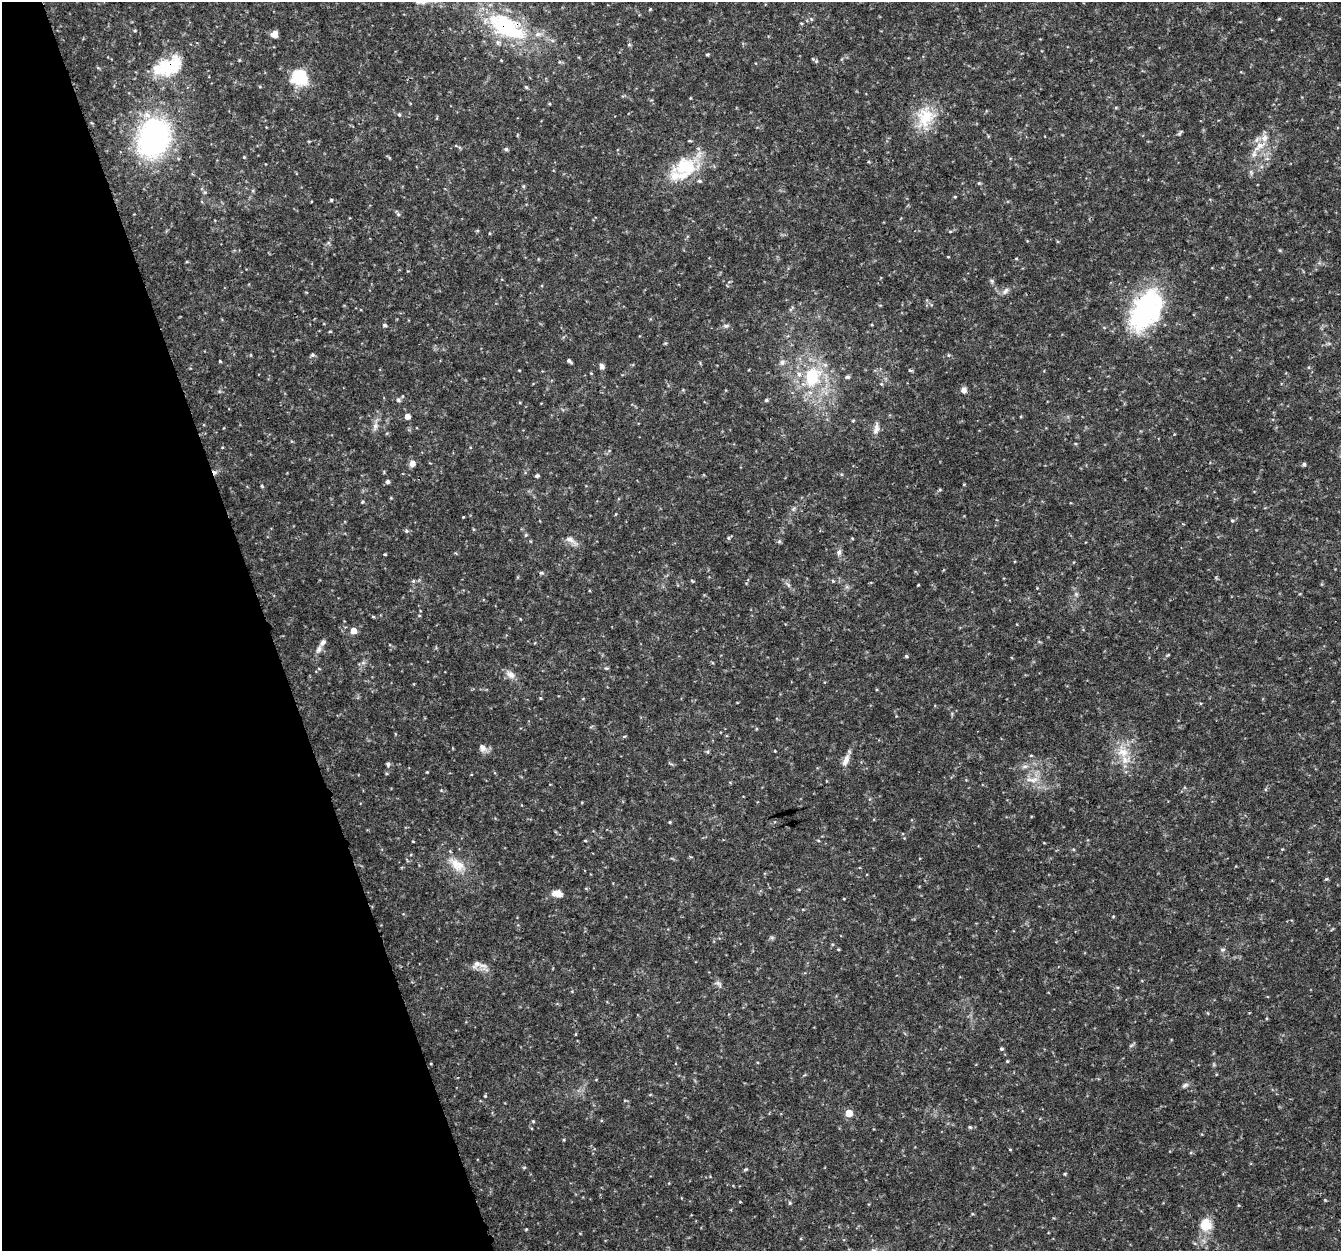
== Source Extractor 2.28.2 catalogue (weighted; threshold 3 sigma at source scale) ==
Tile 5 of 4 x 4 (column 1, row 2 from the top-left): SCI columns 5-1343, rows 2618-3866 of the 5362 x 5182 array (HDU 1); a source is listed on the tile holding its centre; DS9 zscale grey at full resolution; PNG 1343 x 1253 px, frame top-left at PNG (2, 2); no overlay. Shown black and unused: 20% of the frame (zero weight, under 3 of 4 exposures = <1% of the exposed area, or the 3 px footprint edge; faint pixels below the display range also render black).
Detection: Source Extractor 2.28.2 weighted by HDU 2 'WHT'; one run over the whole footprint, this tile lists its part. Background 0.0314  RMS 0.0037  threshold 0.0167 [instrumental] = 3 sigma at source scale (4.5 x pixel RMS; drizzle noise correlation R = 1.50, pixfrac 1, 0.0396/0.0396 arcsec/px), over >= 5 px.
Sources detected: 157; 2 inside a brighter object's white glare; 1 cosmic-ray / hot-pixel residue — not listed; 10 inside a brighter listed object's ellipse — not listed separately; the other 144 listed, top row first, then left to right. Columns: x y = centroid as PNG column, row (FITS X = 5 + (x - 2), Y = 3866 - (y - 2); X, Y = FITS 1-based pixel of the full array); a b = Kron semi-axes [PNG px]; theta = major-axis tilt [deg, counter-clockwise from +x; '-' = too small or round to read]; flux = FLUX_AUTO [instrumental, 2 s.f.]
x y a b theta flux
650 9 4 4 - 0.4
811 19 5 3 - 0.39
1279 19 5 3 - 0.35
801 23 5 3 - 0.34
506 26 56 27 -29 40
135 31 4 4 - 0.41
274 34 7 6 - 2.8
629 45 5 5 - 0.52
707 55 4 3 - 0.42
239 60 5 3 - 0.32
816 61 5 4 - 0.5
167 67 39 22 10 19
98 68 6 3 -19 0.39
300 77 15 14 - 18
526 87 5 5 - 0.53
690 98 4 3 - 0.28
399 114 5 4 - 0.53
925 118 32 23 76 14
1180 133 9 3 48 0.56
153 138 32 25 67 96
1260 145 18 9 30 4.4
456 146 5 3 - 0.33
506 149 5 4 - 0.74
244 157 4 3 - 0.33
389 157 6 4 -20 0.43
685 167 37 28 19 20
1251 172 5 5 - 0.7
979 183 5 4 - 0.43
523 186 6 4 89 0.44
955 197 5 3 - 0.31
331 200 4 4 - 0.47
398 214 6 5 - 0.64
477 231 5 3 - 0.37
950 231 5 3 - 0.42
1280 250 6 3 17 0.38
1016 258 5 3 - 0.33
187 262 5 3 - 0.35
992 281 6 5 - 0.72
1005 291 12 7 41 1.7
791 309 11 3 50 0.65
1143 311 53 26 66 50
385 325 6 4 -27 0.77
726 326 9 6 0 1
330 331 4 3 - 0.36
312 355 6 5 - 0.71
948 355 5 5 - 0.52
220 361 4 3 - 0.4
569 361 6 3 -40 0.93
782 362 8 7 - 1.5
602 366 7 5 -70 1.3
519 370 5 3 - 0.28
910 370 6 4 -17 0.48
591 373 4 4 - 0.3
812 377 26 19 73 23
847 377 6 5 - 0.82
881 384 5 5 - 0.44
964 390 8 7 - 1.7
398 400 6 6 - 0.77
766 400 5 4 - 0.62
407 416 5 5 - 2.3
853 421 5 3 - 0.36
375 426 13 7 73 2
876 429 19 7 79 2.4
412 463 8 7 - 2
1304 464 5 4 - 0.78
537 476 4 4 - 0.82
388 482 5 4 - 0.98
964 484 4 3 - 0.28
262 486 5 4 - 0.39
940 490 5 3 - 0.38
363 502 5 4 - 0.43
793 509 6 5 - 0.69
616 514 5 3 - 0.28
463 517 3 2 - 0.28
1232 521 5 4 - 0.49
406 531 6 5 - 0.66
526 535 5 4 - 0.5
728 538 5 5 - 0.56
852 538 4 3 - 0.3
571 540 21 7 -32 2.5
779 541 6 5 - 0.59
839 552 9 6 64 1.2
385 554 3 3 - 0.33
541 573 6 5 - 0.66
413 581 5 5 - 0.6
692 581 6 3 -37 0.35
833 581 5 4 - 0.41
788 585 10 4 -56 1
918 585 4 2 - 0.32
1076 594 7 5 45 0.82
419 615 5 3 - 0.32
373 617 5 3 - 0.4
354 631 5 5 - 4.1
319 649 12 7 64 1.8
1168 655 6 3 36 0.44
906 656 4 4 - 0.52
363 663 6 6 - 0.97
606 668 6 4 -10 0.51
510 674 15 9 -34 2.5
540 698 4 3 - 0.36
756 729 5 3 - 0.32
624 736 5 3 - 0.42
482 748 12 9 -51 2.1
775 751 3 2 - 0.27
707 752 6 4 18 0.49
1123 752 21 14 -59 8
1031 755 5 3 - 0.36
846 760 17 7 70 2.9
388 764 7 5 -73 0.86
1025 766 9 4 1 1.1
427 772 4 3 - 0.31
1032 779 22 8 -1 4.1
670 822 4 3 - 0.36
585 841 5 3 - 0.35
818 841 5 3 - 0.35
1073 849 4 4 - 0.43
1282 849 4 4 - 0.29
457 865 29 15 -39 7.9
1326 879 5 4 - 0.49
799 889 5 3 - 0.39
557 894 11 7 -10 3.6
1113 916 5 3 - 0.32
772 937 7 4 0 0.63
838 949 4 3 - 0.37
1222 950 8 6 2 0.85
477 964 15 14 - 3.2
718 984 12 6 -46 1.3
1208 1013 5 3 - 0.35
1131 1045 6 4 3 0.6
1001 1049 4 4 - 0.63
1007 1061 5 4 - 0.41
1185 1085 9 6 32 1.1
485 1096 4 4 - 0.37
849 1113 5 5 - 9
533 1121 4 4 - 0.44
970 1127 5 4 - 0.48
1010 1149 4 3 - 0.28
524 1167 6 4 1 0.39
746 1169 7 4 30 0.46
1065 1174 5 4 - 0.39
790 1203 5 4 - 0.46
1238 1205 5 3 - 0.3
1205 1224 17 14 86 7.3
526 1229 4 3 - 0.3
Overlapping masked pixels (flux is a lower limit): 2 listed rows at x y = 506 26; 167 67
Isophote crosses this tile's border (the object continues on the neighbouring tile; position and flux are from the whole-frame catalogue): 1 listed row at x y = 506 26